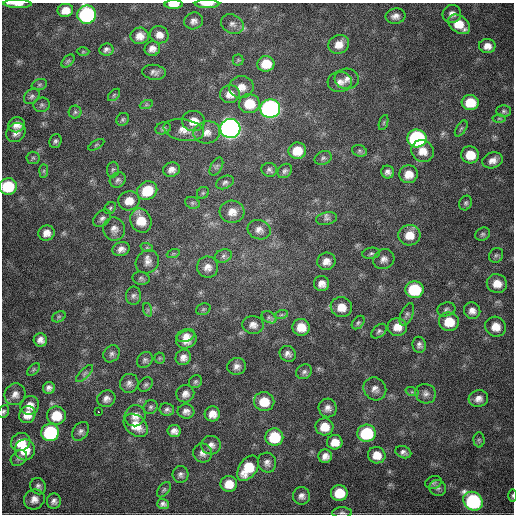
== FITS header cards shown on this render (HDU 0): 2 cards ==
NAXIS1  =                  512
NAXIS2  =                  512

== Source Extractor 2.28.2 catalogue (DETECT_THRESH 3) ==
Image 512 x 512 px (HDU 0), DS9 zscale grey, 1 PNG px = 1 image px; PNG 516 x 516 px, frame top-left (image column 1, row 512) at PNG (2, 3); each listed source drawn as its Kron ellipse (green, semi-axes under 4 px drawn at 4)
Background 1960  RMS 43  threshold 130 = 3 sigma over >= 5 px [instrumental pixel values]
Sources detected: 182; all 182 listed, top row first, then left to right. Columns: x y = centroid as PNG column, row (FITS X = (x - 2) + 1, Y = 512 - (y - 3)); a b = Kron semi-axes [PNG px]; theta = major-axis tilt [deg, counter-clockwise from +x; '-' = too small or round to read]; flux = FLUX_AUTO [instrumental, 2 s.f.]
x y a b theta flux
17 4 14 4 -1 1.7e+04
174 4 9 4 0 3.1e+04
207 4 12 4 0 2.8e+04
65 10 8 6 12 3.2e+04
452 14 9 9 - 1.6e+04
87 15 9 9 - 5.1e+05
395 16 10 7 9 1.6e+04
194 21 9 8 - 1.4e+04
232 24 12 9 -29 1.6e+04
459 24 12 8 -36 5.5e+04
159 35 9 8 - 2.1e+04
140 36 9 8 - 2.4e+04
339 44 11 9 28 2.8e+04
487 46 8 7 - 2.1e+04
106 49 7 6 - 9.3e+03
152 49 7 7 - 1.6e+04
83 52 6 4 1 3.9e+03
238 60 5 5 - 5.2e+03
68 61 8 4 44 6.0e+03
266 64 8 8 - 6.0e+04
154 72 12 7 -6 1.2e+04
347 79 12 10 -6 2.0e+04
340 82 12 10 5 2.0e+04
39 85 8 5 18 5.8e+03
241 87 12 11 - 3.0e+04
230 94 10 9 - 2.6e+04
114 95 7 4 46 4.9e+03
32 96 9 6 45 8.5e+03
470 102 8 7 - 7.0e+04
249 104 10 9 - 7.7e+04
42 105 8 7 - 7.2e+03
146 105 6 4 19 4.8e+03
270 109 10 9 - 1.1e+06
504 111 7 6 - 6.9e+03
75 112 6 6 - 6.7e+03
499 118 6 4 0 4.3e+03
123 119 7 6 - 5.4e+03
193 121 11 10 - 3.8e+04
384 123 8 3 71 4.0e+03
17 125 8 7 - 2.1e+04
163 128 8 6 20 7.4e+03
230 128 10 9 - 1.9e+06
461 128 9 5 57 5.6e+03
184 130 20 10 -10 3.1e+04
207 132 13 11 13 2.7e+04
16 133 10 8 45 1.8e+04
417 138 9 9 - 5.3e+05
55 141 7 6 - 7.2e+03
96 145 9 4 30 4.1e+03
297 151 9 8 - 5.2e+04
359 151 7 5 -21 6.3e+03
422 151 12 10 -43 3.4e+04
470 155 9 8 - 5.3e+04
33 158 6 6 - 5.9e+03
323 158 9 6 25 7.2e+03
493 160 10 7 17 2.0e+04
216 167 10 5 60 6.8e+03
113 169 8 6 85 6.6e+03
171 170 8 7 - 1.6e+04
269 170 8 7 - 8.0e+03
44 171 7 4 89 5.4e+03
285 171 8 6 46 7.7e+03
388 172 6 6 - 1.1e+04
408 174 9 9 - 3.2e+04
118 180 8 7 - 8.6e+03
225 182 9 6 26 8.3e+03
8 186 9 8 - 1.3e+05
147 191 10 9 - 8.4e+04
203 193 6 5 - 5.7e+03
129 201 10 9 - 3.5e+04
192 203 7 5 -21 6.0e+03
466 203 7 6 - 6.4e+03
110 208 6 5 - 5.8e+03
232 212 12 11 - 2.9e+04
102 218 10 7 43 1.2e+04
327 219 10 6 12 9.3e+03
141 221 12 10 -65 5.1e+04
114 229 12 11 - 1.8e+04
259 230 11 9 -17 1.8e+04
47 233 8 7 - 2.1e+04
483 234 8 6 30 6.8e+03
409 235 11 10 - 3.8e+04
147 248 6 4 -19 4.1e+03
121 249 9 7 18 1.5e+04
371 253 9 5 9 7.4e+03
173 254 7 4 19 4.2e+03
496 255 8 6 53 7.2e+03
223 256 8 6 18 8.6e+03
384 259 11 9 32 1.6e+04
326 261 9 8 - 2.2e+04
147 262 12 11 - 2.1e+04
208 267 10 10 - 2.1e+04
141 278 8 6 -12 7.2e+03
321 284 7 7 - 1.9e+04
497 284 10 9 - 3.4e+04
414 290 9 8 - 1.6e+05
133 296 9 7 85 1.0e+04
341 307 11 10 - 3.7e+04
203 309 7 5 21 5.5e+03
446 309 9 6 16 8.4e+03
148 310 7 4 -72 5.4e+03
472 311 8 8 - 1.8e+04
407 314 12 6 67 1.0e+04
281 315 7 4 18 5.2e+03
59 317 7 5 30 5.7e+03
269 317 8 5 -28 7.0e+03
449 322 10 9 - 7.0e+04
358 323 7 5 49 6.0e+03
253 325 11 9 -8 1.8e+04
301 327 8 8 - 4.2e+04
397 327 9 9 - 3.1e+04
496 327 10 10 - 3.7e+04
379 331 9 5 41 7.5e+03
186 336 9 6 14 1.5e+04
40 340 7 6 - 1.6e+04
186 340 10 8 22 3.1e+04
419 345 8 6 -80 1.0e+04
112 354 9 7 51 9.4e+03
288 354 8 7 - 1.3e+04
183 357 8 7 - 1.7e+04
160 358 5 5 - 4.1e+03
145 360 9 7 47 8.1e+03
237 366 9 8 - 1.6e+04
33 370 7 4 46 4.8e+03
304 372 8 7 - 8.3e+03
85 373 11 4 45 8.3e+03
195 382 7 6 - 6.2e+03
129 383 10 9 - 1.3e+04
146 384 8 6 44 6.9e+03
49 388 6 6 - 1.2e+04
375 389 12 10 -47 1.9e+04
412 392 7 4 -18 5.5e+03
15 394 11 10 - 1.9e+04
185 394 9 8 - 1.7e+04
426 394 10 9 - 1.5e+04
106 399 9 8 - 1.5e+04
478 399 10 8 15 1.9e+04
264 402 10 9 - 6.1e+04
30 405 10 9 - 2.6e+04
151 407 7 6 - 6.8e+03
328 408 9 9 - 1.6e+04
167 409 7 6 - 8.3e+03
4 411 7 5 64 5.9e+03
186 411 8 7 - 1.3e+04
99 412 3 2 - 3.4e+03
212 414 7 7 - 2.4e+04
27 415 8 8 - 3.4e+04
56 416 9 9 - 7.5e+04
135 416 11 10 - 2.3e+04
136 425 14 9 -41 4.9e+04
324 427 9 8 - 4.4e+04
81 431 10 7 55 1.1e+04
174 431 6 6 - 1.5e+04
50 432 9 8 - 2.8e+05
367 433 9 8 - 1.8e+05
274 437 9 8 - 1.2e+05
479 440 7 5 -88 5.8e+03
21 442 10 8 29 4.3e+04
335 442 7 7 - 3.3e+04
211 445 10 9 - 1.6e+04
25 450 10 10 - 6.6e+04
403 452 8 6 -20 1.0e+04
203 453 10 9 - 1.6e+04
377 455 9 8 - 3.8e+04
325 456 7 6 - 1.7e+04
19 458 9 7 41 8.9e+03
267 463 10 9 - 1.5e+04
248 468 14 9 55 8.9e+04
180 474 8 8 - 1.0e+04
433 482 8 6 19 7.4e+03
229 484 8 8 - 4.0e+04
38 486 8 7 - 9.8e+03
438 488 8 8 - 9.3e+03
164 490 9 5 52 5.8e+03
339 493 8 8 - 7.4e+04
512 495 6 3 89 3.6e+03
301 496 9 8 - 1.4e+04
34 499 10 9 - 2.0e+04
54 501 7 7 - 1.2e+04
473 501 10 8 -40 4.3e+05
163 504 6 5 - 9.5e+03
342 513 10 5 0 7.4e+03
At the frame edge (FLAGS 8, measured only in part): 8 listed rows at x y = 17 4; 174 4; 207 4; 87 15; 8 186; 4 411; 512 495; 342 513